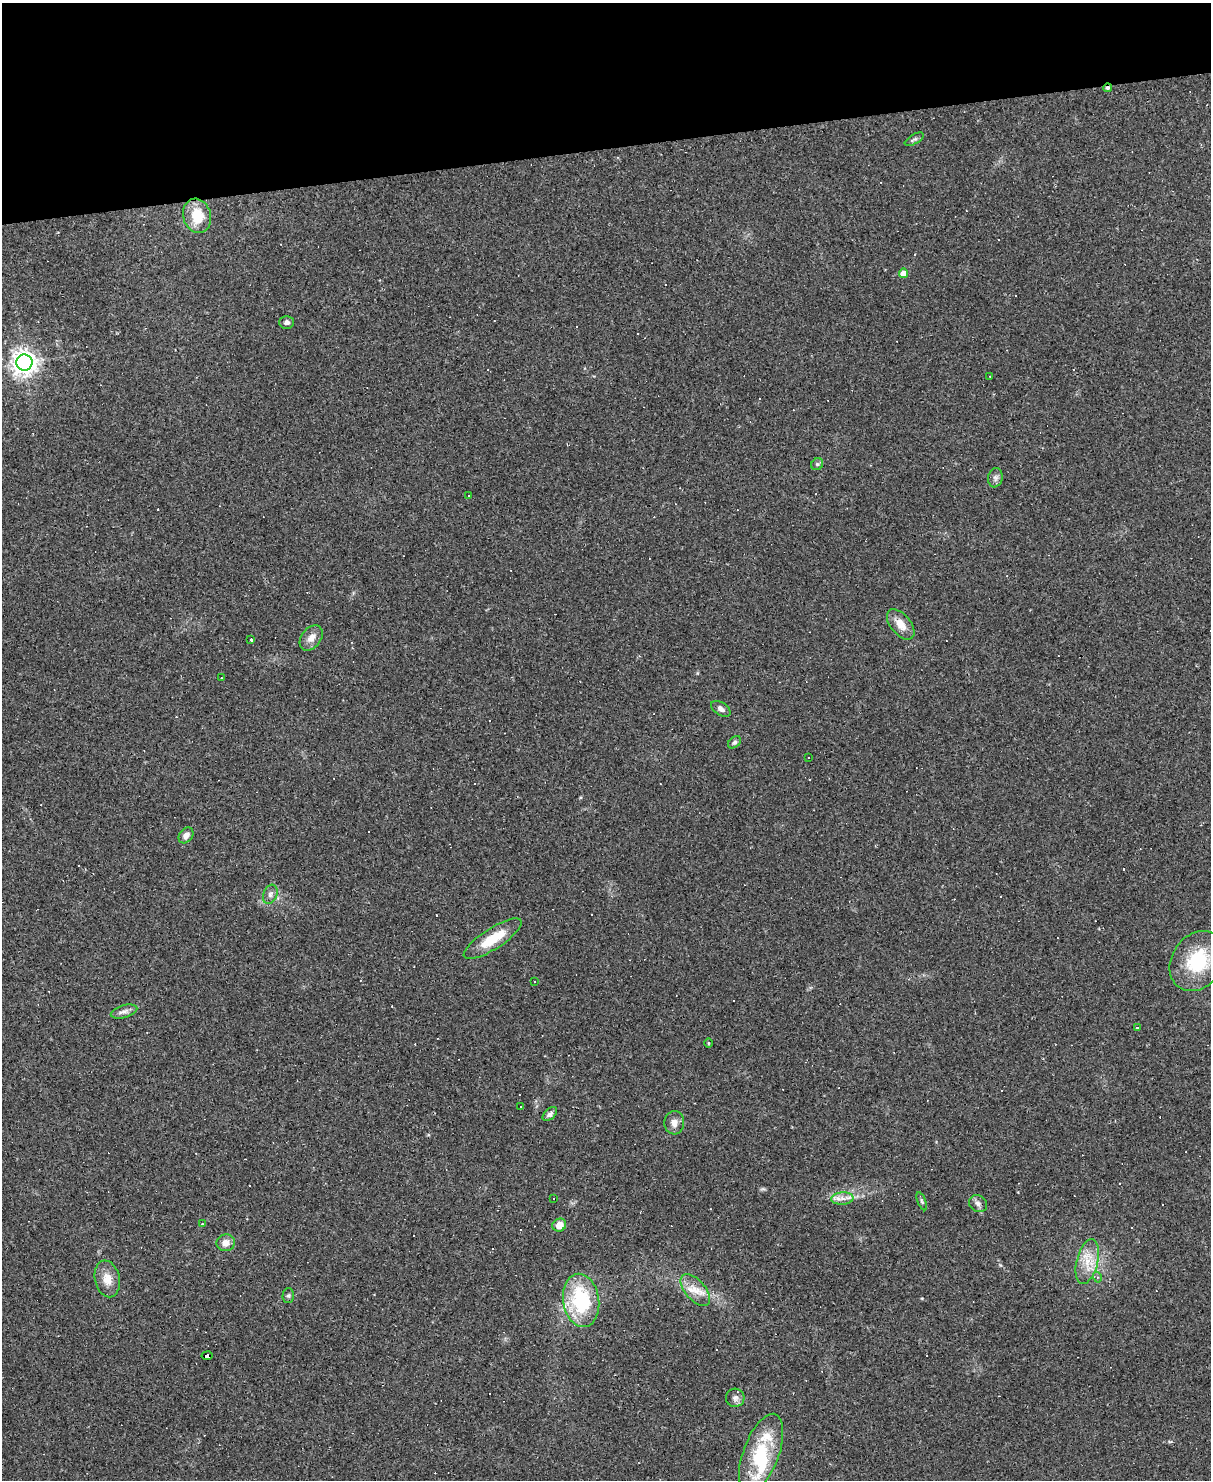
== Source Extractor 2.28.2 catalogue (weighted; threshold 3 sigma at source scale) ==
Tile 3 of 4 x 3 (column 3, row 1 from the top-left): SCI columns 2417-3625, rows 3201-4678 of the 4833 x 4811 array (HDU 1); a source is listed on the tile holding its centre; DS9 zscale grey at full resolution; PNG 1213 x 1482 px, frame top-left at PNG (2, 3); each listed source drawn as its Kron ellipse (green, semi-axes under 4 px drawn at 4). Shown black and unused: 10% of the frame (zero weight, under 2 of 3 exposures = <1% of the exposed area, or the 3 px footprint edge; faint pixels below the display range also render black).
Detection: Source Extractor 2.28.2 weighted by HDU 2 'WHT'; one run over the whole footprint, this tile lists its part. Background 0.145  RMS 0.0082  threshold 0.037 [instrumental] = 3 sigma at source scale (4.5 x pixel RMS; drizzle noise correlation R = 1.50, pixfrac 1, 0.05/0.05 arcsec/px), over >= 5 px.
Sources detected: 89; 1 inside a brighter object's white glare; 43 cosmic-ray / hot-pixel residue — neither listed nor drawn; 1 inside a brighter listed object's ellipse — not listed separately; the other 44 listed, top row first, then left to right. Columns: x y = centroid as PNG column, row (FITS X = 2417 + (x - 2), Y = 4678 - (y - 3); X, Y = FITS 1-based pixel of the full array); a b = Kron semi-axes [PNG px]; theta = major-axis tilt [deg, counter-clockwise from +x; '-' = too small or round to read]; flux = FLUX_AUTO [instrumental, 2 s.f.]
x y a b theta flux
1107 88 4 3 - 1.9
914 139 10 4 29 1.9
197 216 17 13 -74 23
903 273 4 4 - 8.5
287 322 7 6 - 2.5
24 363 8 8 - 690
990 376 2 2 - 0.61
817 464 6 5 - 1.6
995 478 10 7 80 2.8
468 495 3 3 - 7.3
901 624 18 10 -51 9.5
311 638 14 9 52 6.5
251 639 3 3 - 32
221 678 3 2 - 0.58
721 709 11 6 -33 3.2
734 742 7 5 40 1.6
808 757 2 2 - 0.67
186 835 9 6 52 4.3
270 894 10 6 69 3.1
493 939 34 10 33 24
1197 961 32 25 54 47
534 982 3 2 - 0.55
124 1011 14 6 17 3.5
1137 1028 4 3 - 5.7
708 1043 5 3 - 0.75
520 1107 3 3 - 12
550 1114 9 5 43 2.7
674 1123 12 10 88 5.6
554 1198 2 2 - 0.8
842 1198 11 6 4 4.7
922 1201 9 4 -67 1.6
978 1204 9 8 - 3.4
202 1224 3 3 - 1.1
559 1225 7 6 - 8.5
226 1243 9 8 - 6.3
1087 1262 23 10 76 15
1097 1277 5 3 - 1.1
107 1279 18 12 -78 10
695 1290 19 10 -49 11
288 1296 7 6 - 1.8
581 1300 27 18 -81 62
207 1356 5 3 - 42
735 1398 9 9 - 3.4
761 1454 42 18 70 46
Overlapping masked pixels (flux is a lower limit): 2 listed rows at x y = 1107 88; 207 1356